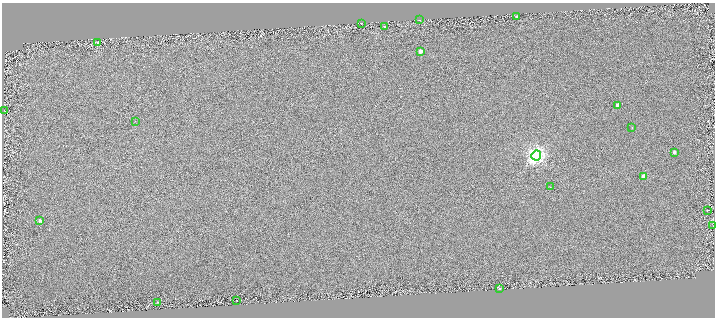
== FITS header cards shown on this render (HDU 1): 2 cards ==
NAXIS1  =                 1425
NAXIS2  =                  631

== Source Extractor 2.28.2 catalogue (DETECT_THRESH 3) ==
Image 1425 x 631 px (HDU 1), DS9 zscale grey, zoomed out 1/2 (1 PNG px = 2 x 2 image px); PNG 717 x 320 px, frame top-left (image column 1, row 630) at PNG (2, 3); each listed source drawn as its Kron ellipse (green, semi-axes under 4 px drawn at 4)
Background 2.88e-04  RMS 0.024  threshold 0.0709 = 3 sigma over >= 5 px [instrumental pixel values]
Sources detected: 23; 3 cannot appear on this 1/2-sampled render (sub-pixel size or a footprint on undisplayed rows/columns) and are neither listed nor drawn; the other 20 listed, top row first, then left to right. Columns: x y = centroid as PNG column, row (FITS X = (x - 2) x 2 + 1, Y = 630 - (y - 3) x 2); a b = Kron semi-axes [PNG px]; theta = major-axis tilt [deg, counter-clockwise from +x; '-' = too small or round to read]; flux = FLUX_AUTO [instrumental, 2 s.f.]
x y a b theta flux
516 17 2 2 - 25
419 20 2 1 - 17
361 23 2 1 - 21
385 27 2 2 - 5.7
97 42 2 2 - 41
420 51 3 3 - 30
618 105 3 3 - 42
4 111 2 2 - 1.6
135 121 3 2 - 1.7
632 127 2 2 - 2.4
674 152 3 2 - 9.2
536 155 5 5 - 1700
643 177 3 3 - 26
550 187 2 1 - 1.1
707 210 2 1 - 92
40 221 3 3 - 16
713 226 2 1 - 3.3
499 289 2 2 - 83
237 300 2 1 - 24
158 302 2 2 - 3.3
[3 sub-pixel or undisplayed-footprint detections neither listed nor drawn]